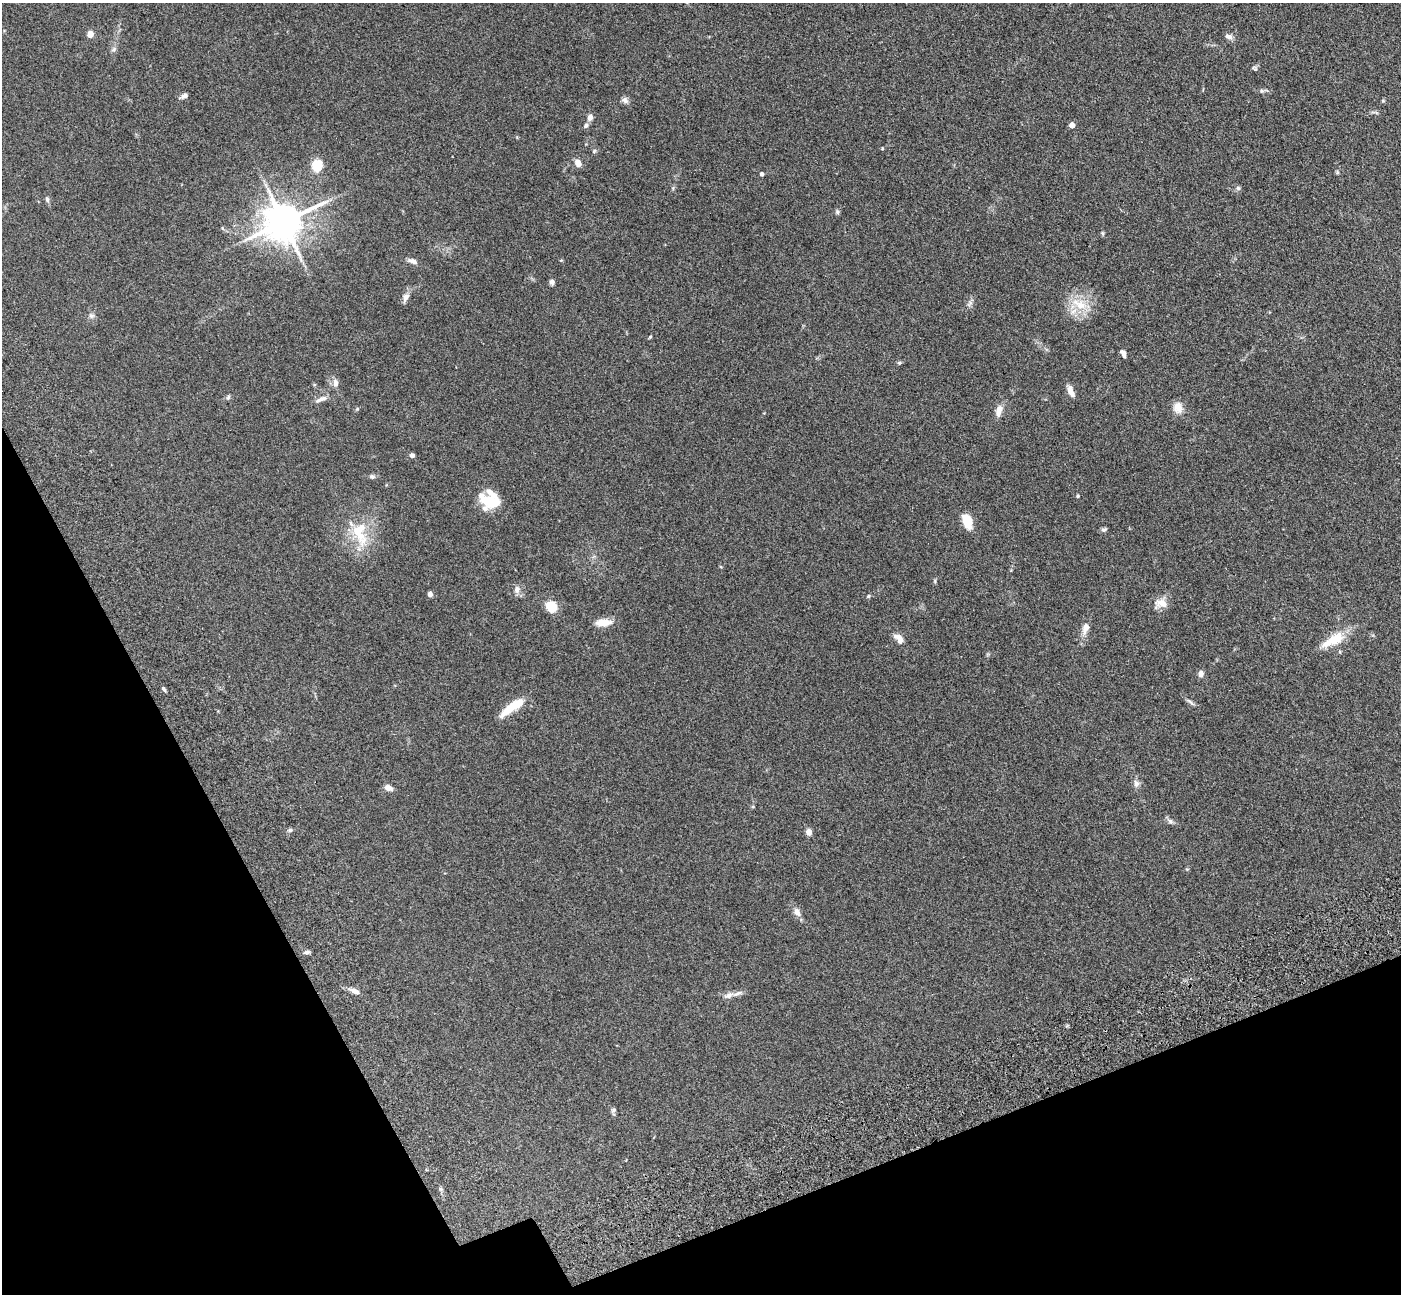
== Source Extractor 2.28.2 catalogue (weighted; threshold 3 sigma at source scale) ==
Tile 14 of 4 x 4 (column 2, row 4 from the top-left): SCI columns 1556-2954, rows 472-1763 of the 5911 x 5897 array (HDU 1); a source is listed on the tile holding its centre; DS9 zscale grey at full resolution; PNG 1403 x 1296 px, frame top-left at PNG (2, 3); no overlay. Shown black and unused: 20% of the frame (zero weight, under 3 of 5 exposures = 10% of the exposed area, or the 3 px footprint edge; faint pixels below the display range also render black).
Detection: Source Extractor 2.28.2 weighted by HDU 2 'WHT'; one run over the whole footprint, this tile lists its part. Background 0.245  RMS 0.0081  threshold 0.0366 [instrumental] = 3 sigma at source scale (4.5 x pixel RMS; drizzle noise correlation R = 1.50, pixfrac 1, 0.05/0.05 arcsec/px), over >= 5 px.
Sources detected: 71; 6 inside a brighter listed object's ellipse — not listed separately; the other 65 listed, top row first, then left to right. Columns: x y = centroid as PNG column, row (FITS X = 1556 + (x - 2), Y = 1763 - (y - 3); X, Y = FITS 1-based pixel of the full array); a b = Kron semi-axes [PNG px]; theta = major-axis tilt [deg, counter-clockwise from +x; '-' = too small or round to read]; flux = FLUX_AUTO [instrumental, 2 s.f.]
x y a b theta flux
90 34 5 4 - 13
1229 36 11 6 -17 2.8
114 49 6 5 - 1.6
1254 68 7 4 -36 1.3
1262 91 6 5 - 1.4
184 96 11 5 23 2.4
625 100 10 7 -36 2.6
590 117 10 7 65 3.1
1072 125 4 4 - 5.9
882 148 4 4 - 0.68
594 151 7 4 46 1.1
578 163 8 6 -58 6
317 165 12 10 68 16
762 174 5 4 - 1.4
1238 188 7 5 -46 1.4
47 199 8 5 -73 1.6
837 212 6 5 - 1.3
284 222 12 10 25 2200
1102 233 6 4 -71 0.96
413 261 10 6 -17 3.6
552 282 7 6 - 2
405 297 12 8 62 4.1
1080 304 27 11 -27 16
91 316 8 7 - 2.2
650 337 4 4 - 0.82
1123 353 9 5 -66 3
899 363 5 5 - 1.1
335 383 11 7 -85 3.7
1071 391 14 6 -67 5.7
228 397 7 4 47 1.3
321 399 19 6 23 3.7
1178 408 15 11 -77 6.9
357 409 5 5 - 0.86
999 411 15 8 75 5.9
412 455 5 5 - 2.2
372 476 7 5 -42 1.5
1078 496 4 4 - 0.83
490 501 25 13 -16 22
967 521 16 9 -69 13
357 530 60 13 -62 24
1104 530 9 5 19 1.5
935 581 6 4 -73 0.88
517 590 11 7 82 3.6
430 594 5 4 - 2.8
868 596 5 4 - 0.92
1161 603 18 12 -13 7
551 607 8 7 - 22
603 622 18 8 4 9.3
1086 628 12 8 71 5.9
899 639 16 8 -48 5.3
1334 640 32 12 28 18
1201 674 8 6 76 3
164 689 6 4 -53 1.4
1190 702 16 3 -38 2
510 709 26 9 42 15
1136 784 10 7 -77 3.2
388 788 8 6 -24 4.8
1170 821 7 6 - 1.9
290 830 5 5 - 1.4
809 832 6 5 - 5.6
797 912 12 8 -61 4.5
307 952 8 5 26 1.7
354 991 11 6 -21 4.6
729 995 12 7 30 3.4
613 1110 7 5 41 1.5